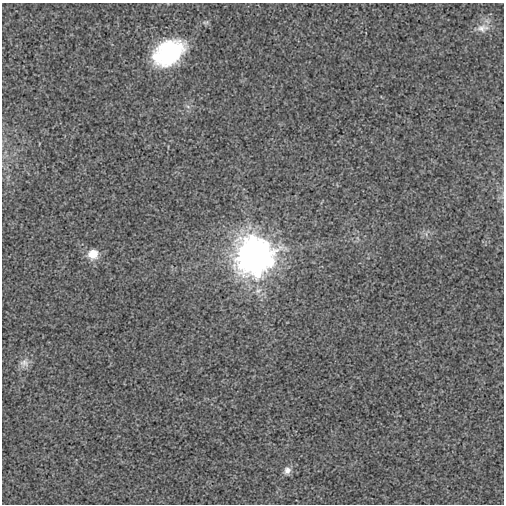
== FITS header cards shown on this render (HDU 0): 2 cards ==
NAXIS1  =                  502
NAXIS2  =                  502

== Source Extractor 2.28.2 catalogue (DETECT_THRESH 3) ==
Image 502 x 502 px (HDU 0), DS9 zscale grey, 1 PNG px = 1 image px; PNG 506 x 506 px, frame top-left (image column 1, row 502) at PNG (2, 3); no overlay
Background -1.02e-04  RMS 0.0026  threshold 0.00779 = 3 sigma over >= 5 px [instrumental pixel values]
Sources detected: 7; all 7 listed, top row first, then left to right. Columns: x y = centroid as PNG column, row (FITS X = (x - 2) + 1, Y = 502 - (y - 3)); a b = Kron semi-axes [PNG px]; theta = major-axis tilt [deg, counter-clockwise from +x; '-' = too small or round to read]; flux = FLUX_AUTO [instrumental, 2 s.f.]
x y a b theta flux
482 28 18 11 7 1.8
169 53 34 23 32 19
188 107 6 4 -20 0.33
93 254 13 12 - 2.7
254 255 14 14 - 370
24 363 14 12 38 1.3
287 470 10 8 71 1